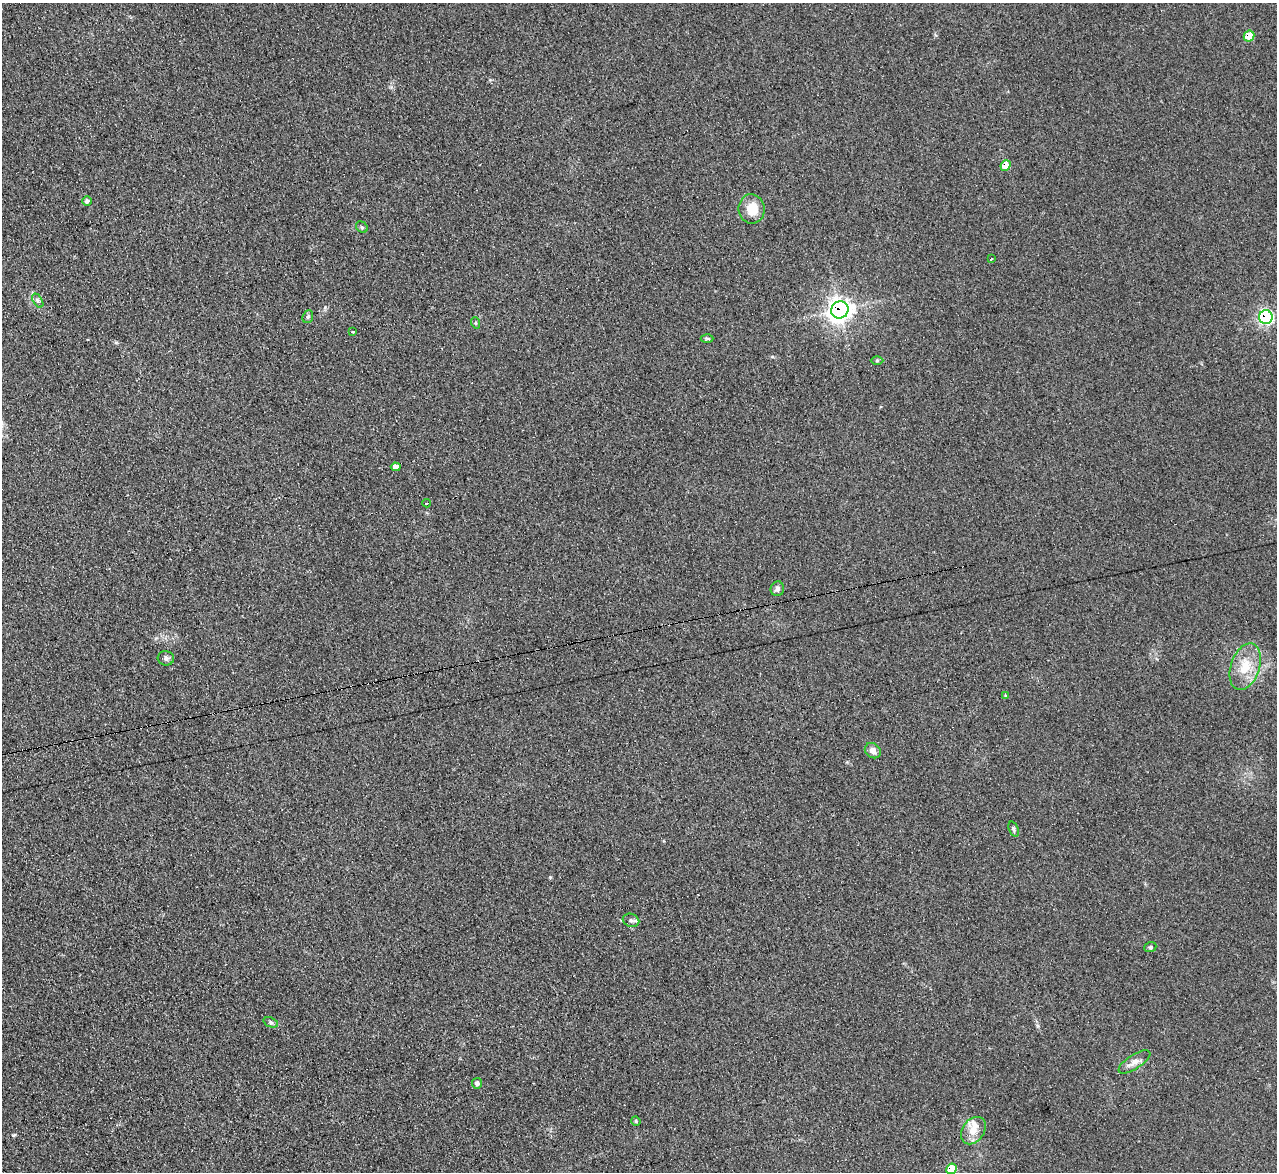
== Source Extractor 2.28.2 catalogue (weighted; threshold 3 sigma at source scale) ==
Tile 7 of 4 x 4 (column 3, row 2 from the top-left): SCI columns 2570-3844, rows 2603-3772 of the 5128 x 5082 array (HDU 1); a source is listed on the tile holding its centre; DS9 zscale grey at full resolution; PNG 1279 x 1174 px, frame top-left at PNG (2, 3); each listed source drawn as its Kron ellipse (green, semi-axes under 4 px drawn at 4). Shown black and unused: <1% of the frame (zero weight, under 2 of 3 exposures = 2% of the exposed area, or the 3 px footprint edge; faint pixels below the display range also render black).
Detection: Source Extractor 2.28.2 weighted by HDU 2 'WHT'; one run over the whole footprint, this tile lists its part. Background 0.221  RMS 0.015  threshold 0.0671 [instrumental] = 3 sigma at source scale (4.5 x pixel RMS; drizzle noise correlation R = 1.50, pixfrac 1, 0.05/0.05 arcsec/px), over >= 5 px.
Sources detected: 32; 1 cosmic-ray / hot-pixel residue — neither listed nor drawn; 1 inside a brighter listed object's ellipse — not listed separately; the other 30 listed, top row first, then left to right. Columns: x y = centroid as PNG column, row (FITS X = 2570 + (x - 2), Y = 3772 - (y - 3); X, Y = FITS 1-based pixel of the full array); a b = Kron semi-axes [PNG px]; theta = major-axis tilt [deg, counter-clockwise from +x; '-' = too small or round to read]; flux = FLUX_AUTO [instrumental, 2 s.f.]
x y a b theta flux
1249 36 6 5 - 26
1006 165 5 5 - 23
87 201 5 5 - 4.1
752 209 15 13 -81 25
362 227 6 5 - 2.8
991 259 4 2 - 1
38 301 7 4 -58 3.4
840 310 9 8 - 890
308 317 7 5 69 2.7
1266 317 7 7 - 250
476 323 6 3 -71 1.5
352 331 3 3 - 8.8
707 338 6 4 0 2
877 361 6 4 0 1.9
396 467 5 4 - 9.9
426 503 4 3 - 21
777 589 7 6 - 5.1
166 658 8 7 - 4
1245 667 24 14 71 36
1006 695 3 2 - 2.4
873 751 8 7 - 7.4
1014 829 8 4 -69 2.8
631 920 8 6 -20 4.2
1150 947 6 5 - 2.4
271 1022 7 4 -20 2.7
1134 1062 18 7 32 12
477 1083 5 5 - 4.5
636 1121 5 4 - 1.8
973 1131 15 11 54 18
951 1169 6 5 - 28
Overlapping masked pixels (flux is a lower limit): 5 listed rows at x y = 1249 36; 1006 165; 840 310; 1266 317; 951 1169
Unlisted compact peaks at least as high as the median listed source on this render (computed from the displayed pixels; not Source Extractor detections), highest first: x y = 13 1135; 325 307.